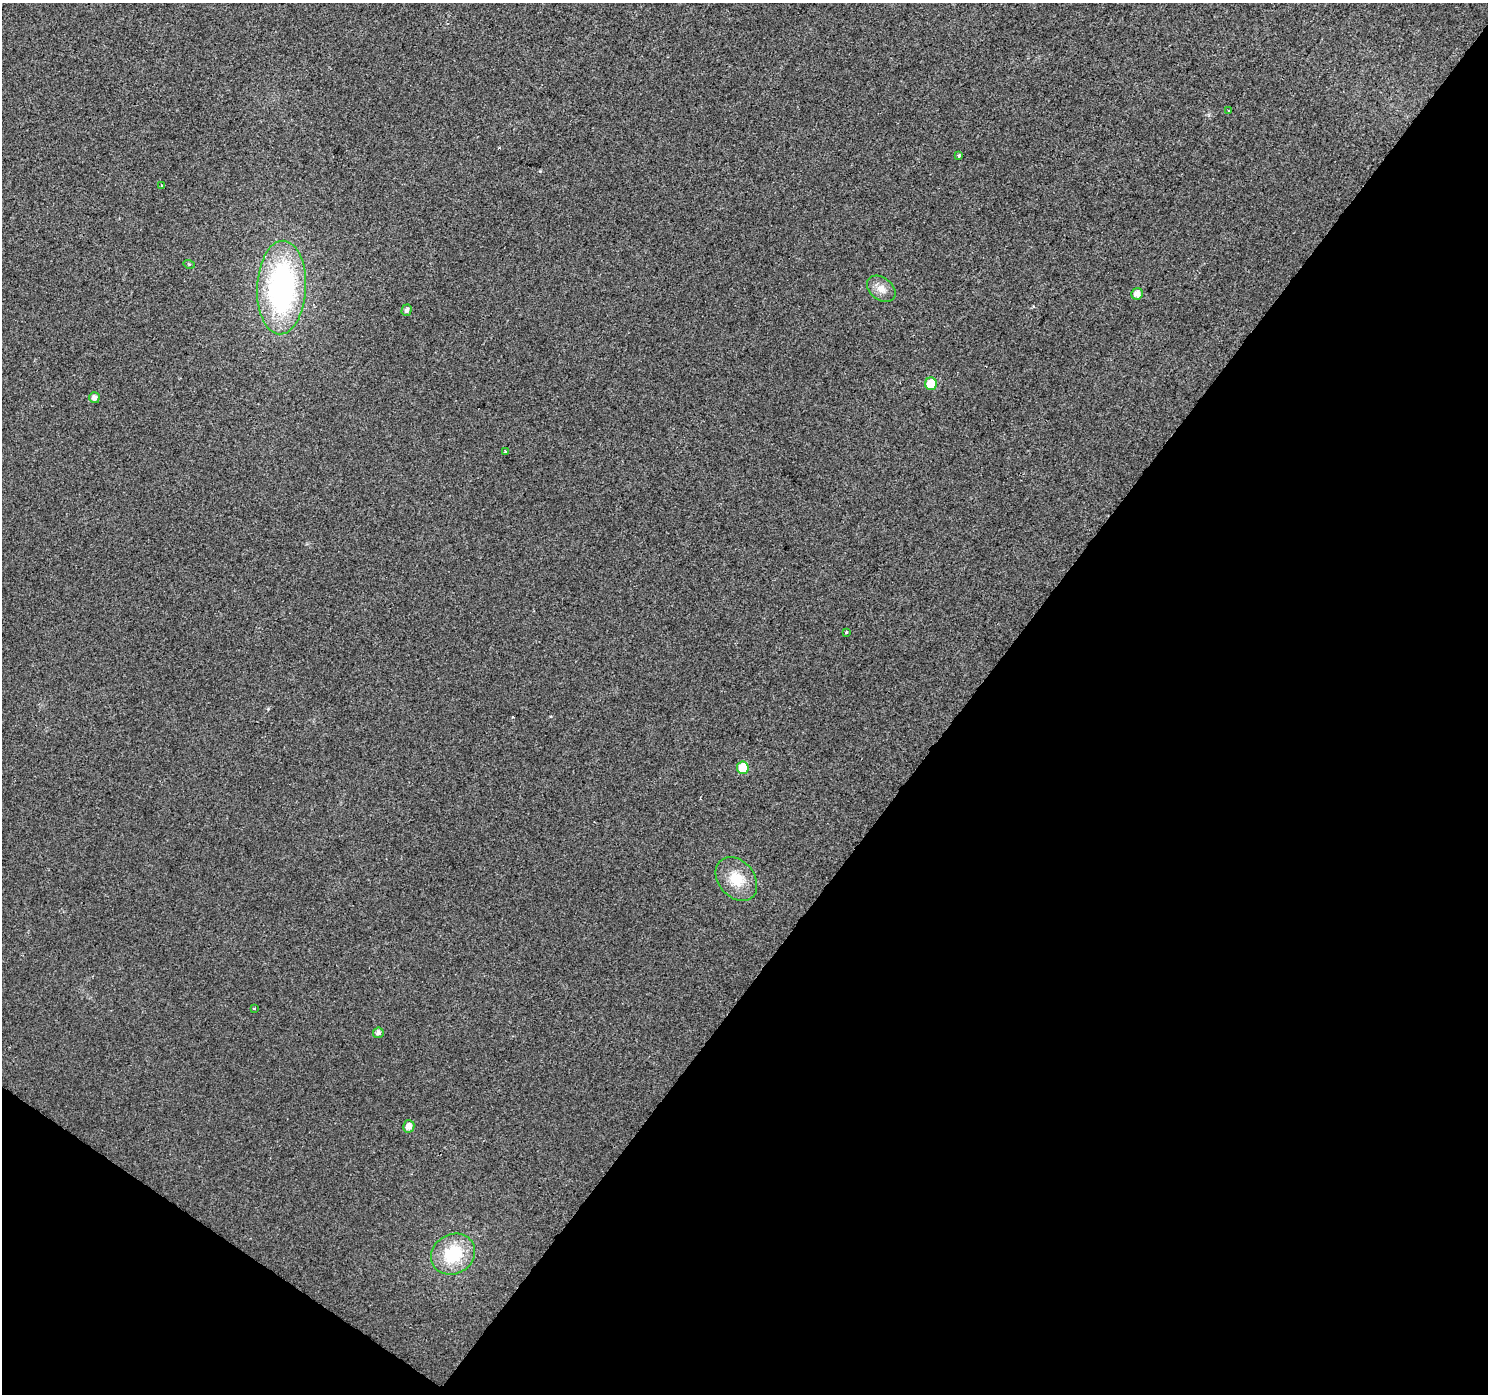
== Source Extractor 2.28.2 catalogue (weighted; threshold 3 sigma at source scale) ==
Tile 15 of 4 x 4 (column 3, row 4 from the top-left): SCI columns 2973-4458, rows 182-1573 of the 5950 x 5998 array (HDU 1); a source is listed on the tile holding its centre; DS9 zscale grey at full resolution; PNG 1490 x 1396 px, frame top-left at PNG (2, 3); each listed source drawn as its Kron ellipse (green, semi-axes under 4 px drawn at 4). Shown black and unused: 38% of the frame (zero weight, under 2 of 3 exposures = <1% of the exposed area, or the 3 px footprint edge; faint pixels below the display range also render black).
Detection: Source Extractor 2.28.2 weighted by HDU 2 'WHT'; one run over the whole footprint, this tile lists its part. Background 0.00528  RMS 0.0054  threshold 0.0243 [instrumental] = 3 sigma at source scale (4.5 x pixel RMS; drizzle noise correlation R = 1.50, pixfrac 1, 0.0396/0.0396 arcsec/px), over >= 5 px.
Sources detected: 18; all 18 listed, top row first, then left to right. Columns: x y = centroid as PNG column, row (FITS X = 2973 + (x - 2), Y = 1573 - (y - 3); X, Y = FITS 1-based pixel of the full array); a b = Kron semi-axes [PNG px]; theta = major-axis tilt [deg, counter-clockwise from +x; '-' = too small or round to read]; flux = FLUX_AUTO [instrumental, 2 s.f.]
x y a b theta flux
1228 110 2 2 - 0.5
959 156 3 3 - 1.3
162 186 3 3 - 1.5
189 264 6 3 -17 0.59
281 287 47 24 88 120
881 289 16 11 -38 5.1
1137 294 6 5 - 3.8
406 310 6 5 - 1.8
931 384 6 6 - 14
94 398 5 5 - 2.5
506 452 3 3 - 0.6
846 632 3 3 - 2.1
743 768 6 6 - 15
736 879 24 18 -51 14
254 1008 3 3 - 1
378 1033 5 5 - 1.9
409 1126 6 5 - 3.3
453 1254 23 19 31 26